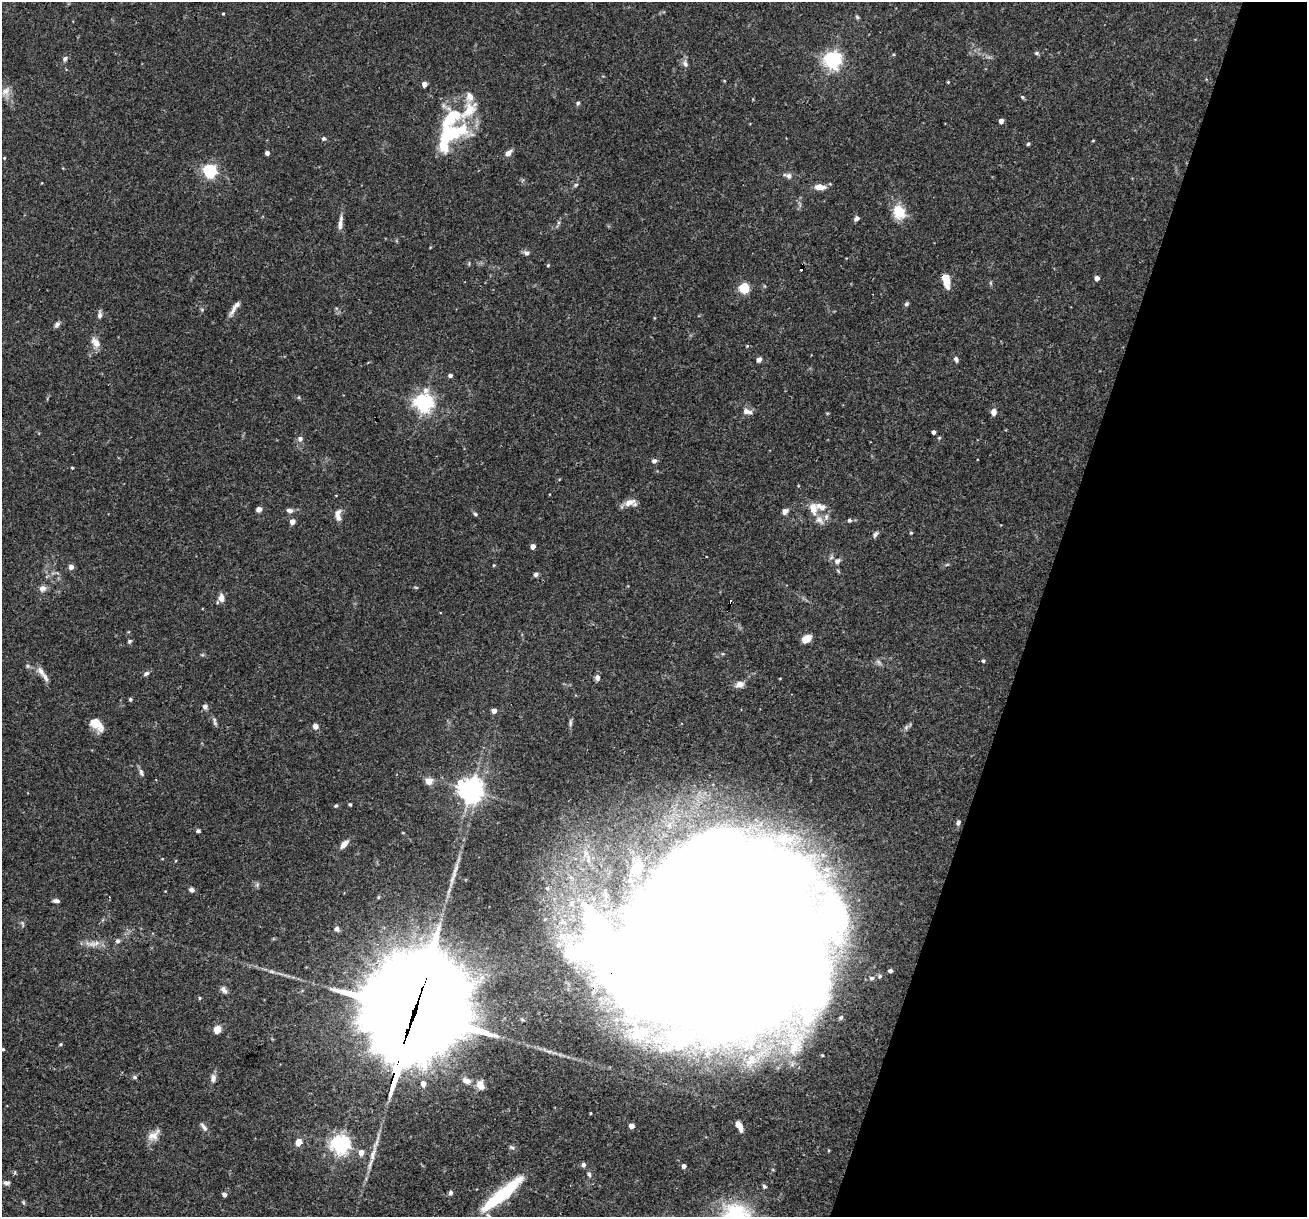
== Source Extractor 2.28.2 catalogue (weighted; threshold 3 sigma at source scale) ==
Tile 8 of 4 x 4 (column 4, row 2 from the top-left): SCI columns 3916-5220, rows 2682-3896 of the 5220 x 5237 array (HDU 1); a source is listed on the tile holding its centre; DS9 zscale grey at full resolution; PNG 1309 x 1219 px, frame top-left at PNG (2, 2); no overlay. Shown black and unused: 21% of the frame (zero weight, under 3 of 4 exposures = <1% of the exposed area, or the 3 px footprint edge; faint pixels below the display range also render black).
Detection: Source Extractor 2.28.2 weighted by HDU 2 'WHT'; one run over the whole footprint, this tile lists its part. Background 0.0756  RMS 0.0036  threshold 0.016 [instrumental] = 3 sigma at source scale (4.5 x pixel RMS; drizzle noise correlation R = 1.50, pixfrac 1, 0.05/0.05 arcsec/px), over >= 5 px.
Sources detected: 159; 7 inside a brighter object's white glare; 1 cosmic-ray / hot-pixel residue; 1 long thin detection or spike segment (spike, bleed or trail) — not listed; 11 inside a brighter listed object's ellipse — not listed separately; the other 139 listed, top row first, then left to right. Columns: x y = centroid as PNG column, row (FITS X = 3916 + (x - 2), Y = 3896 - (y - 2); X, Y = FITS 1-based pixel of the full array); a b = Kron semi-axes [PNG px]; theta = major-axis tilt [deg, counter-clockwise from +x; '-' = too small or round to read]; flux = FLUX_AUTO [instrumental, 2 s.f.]
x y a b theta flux
223 14 3 3 - 0.35
857 17 6 5 - 0.57
1037 53 7 5 -16 0.63
65 59 7 6 - 1
832 60 6 6 - 150
685 64 10 7 -68 1.3
948 82 4 3 - 0.35
424 84 4 4 - 2.6
6 91 13 10 49 2.7
1022 97 5 4 - 0.51
578 103 5 5 - 0.6
469 110 30 14 45 8.7
1001 121 4 4 - 2.3
449 135 40 17 23 26
324 138 5 5 - 0.63
1093 141 4 3 - 0.27
1028 144 5 4 - 0.47
267 153 4 4 - 1.5
508 153 9 6 37 1.8
4 158 4 3 - 0.37
210 171 6 6 - 69
788 176 11 7 -14 1.6
576 185 6 5 - 0.57
820 187 13 7 -2 3.4
899 212 17 14 -70 7.9
857 219 6 5 - 1.1
340 225 15 6 85 2.1
526 253 8 6 -32 1.1
548 265 4 4 - 0.35
802 268 5 3 - 5.6
1097 278 4 4 - 2
946 280 15 7 -78 5.6
744 288 9 9 - 7.3
906 304 7 5 35 0.68
234 308 24 6 56 2.3
100 314 11 5 84 1.2
57 325 8 5 59 1.1
95 342 13 8 -56 3.1
747 346 5 4 - 0.35
956 359 7 5 -67 1
759 360 5 4 - 1.6
450 375 4 4 - 1.2
299 397 6 3 71 0.36
424 403 7 7 - 170
747 411 13 7 -16 2.1
994 412 8 7 - 1.7
934 432 4 3 - 1.1
300 439 7 7 - 1.2
654 461 6 5 - 1.1
72 468 3 3 - 0.38
630 502 15 8 15 3
813 508 16 10 -77 3.7
259 509 5 5 - 1.7
290 510 8 6 -8 1.3
785 511 8 7 - 1.4
338 513 12 8 54 1.9
475 514 6 4 -18 0.61
826 517 9 6 76 1.3
849 520 5 4 - 0.61
292 522 4 4 - 3.1
911 533 4 3 - 0.36
875 534 9 5 59 0.88
533 546 4 4 - 2.5
837 561 10 7 33 1.4
494 565 4 3 - 0.3
71 567 4 4 - 2.4
536 574 5 4 - 1.1
416 587 6 4 -2 0.37
42 588 10 8 24 1.8
221 598 11 8 -78 2.2
806 639 8 5 32 6.2
129 641 6 4 42 0.58
983 661 5 4 - 0.6
28 666 6 5 - 0.62
41 671 14 8 -56 2.1
146 673 9 6 26 0.92
597 677 7 6 - 1.2
740 684 10 7 9 2.5
130 699 4 4 - 0.53
205 707 7 6 - 1.2
494 711 4 4 - 2.5
215 723 7 6 - 0.71
570 723 13 4 89 0.95
96 724 16 9 -45 5.3
315 726 4 4 - 2.9
141 772 10 5 -69 1.1
429 781 8 8 - 2.8
471 790 9 8 - 280
350 804 4 4 - 0.59
336 806 5 4 - 0.54
958 822 8 5 75 0.78
198 831 6 5 - 0.68
344 844 11 5 48 2.6
588 859 18 7 -87 4.1
547 888 5 5 - 1.2
191 890 6 5 - 1.1
56 901 7 4 -3 1.1
571 903 11 9 -80 3.5
22 924 10 4 -68 0.73
336 929 7 6 - 1.2
118 941 6 6 - 0.83
96 943 12 6 34 2
707 947 160 115 36 2700
890 971 4 4 - 1.2
880 976 6 5 - 0.61
872 978 6 5 - 0.79
224 990 10 6 -54 1.4
200 998 5 4 - 0.39
413 1015 63 31 71 9600
841 1018 7 5 40 0.76
217 1029 5 5 - 12
61 1044 5 3 - 0.42
3 1049 4 4 - 0.43
822 1055 4 3 - 0.41
751 1061 26 18 54 14
134 1077 6 5 - 0.65
213 1078 10 7 85 1.7
467 1081 11 7 -17 2
423 1084 4 4 - 2.7
480 1085 11 7 -57 2.9
631 1126 4 4 - 2.8
739 1126 12 6 -65 2.8
204 1127 13 6 -53 1.4
153 1135 18 11 39 3.4
299 1142 8 6 75 2.8
340 1144 7 6 - 180
512 1147 9 5 -24 0.83
361 1152 5 5 - 2.5
583 1165 5 5 - 1.1
684 1166 4 4 - 1.6
14 1173 6 3 71 0.46
589 1174 7 5 -61 0.77
6 1183 8 6 -2 1.1
764 1186 6 5 - 0.65
450 1193 6 6 - 0.76
224 1194 4 4 - 1.4
503 1195 49 12 43 24
23 1202 5 5 - 0.47
735 1216 43 35 16 29
Overlapping masked pixels (flux is a lower limit): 4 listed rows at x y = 802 268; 946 280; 707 947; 413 1015
Isophote crosses this tile's border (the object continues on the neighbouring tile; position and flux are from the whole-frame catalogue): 2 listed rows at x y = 503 1195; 735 1216